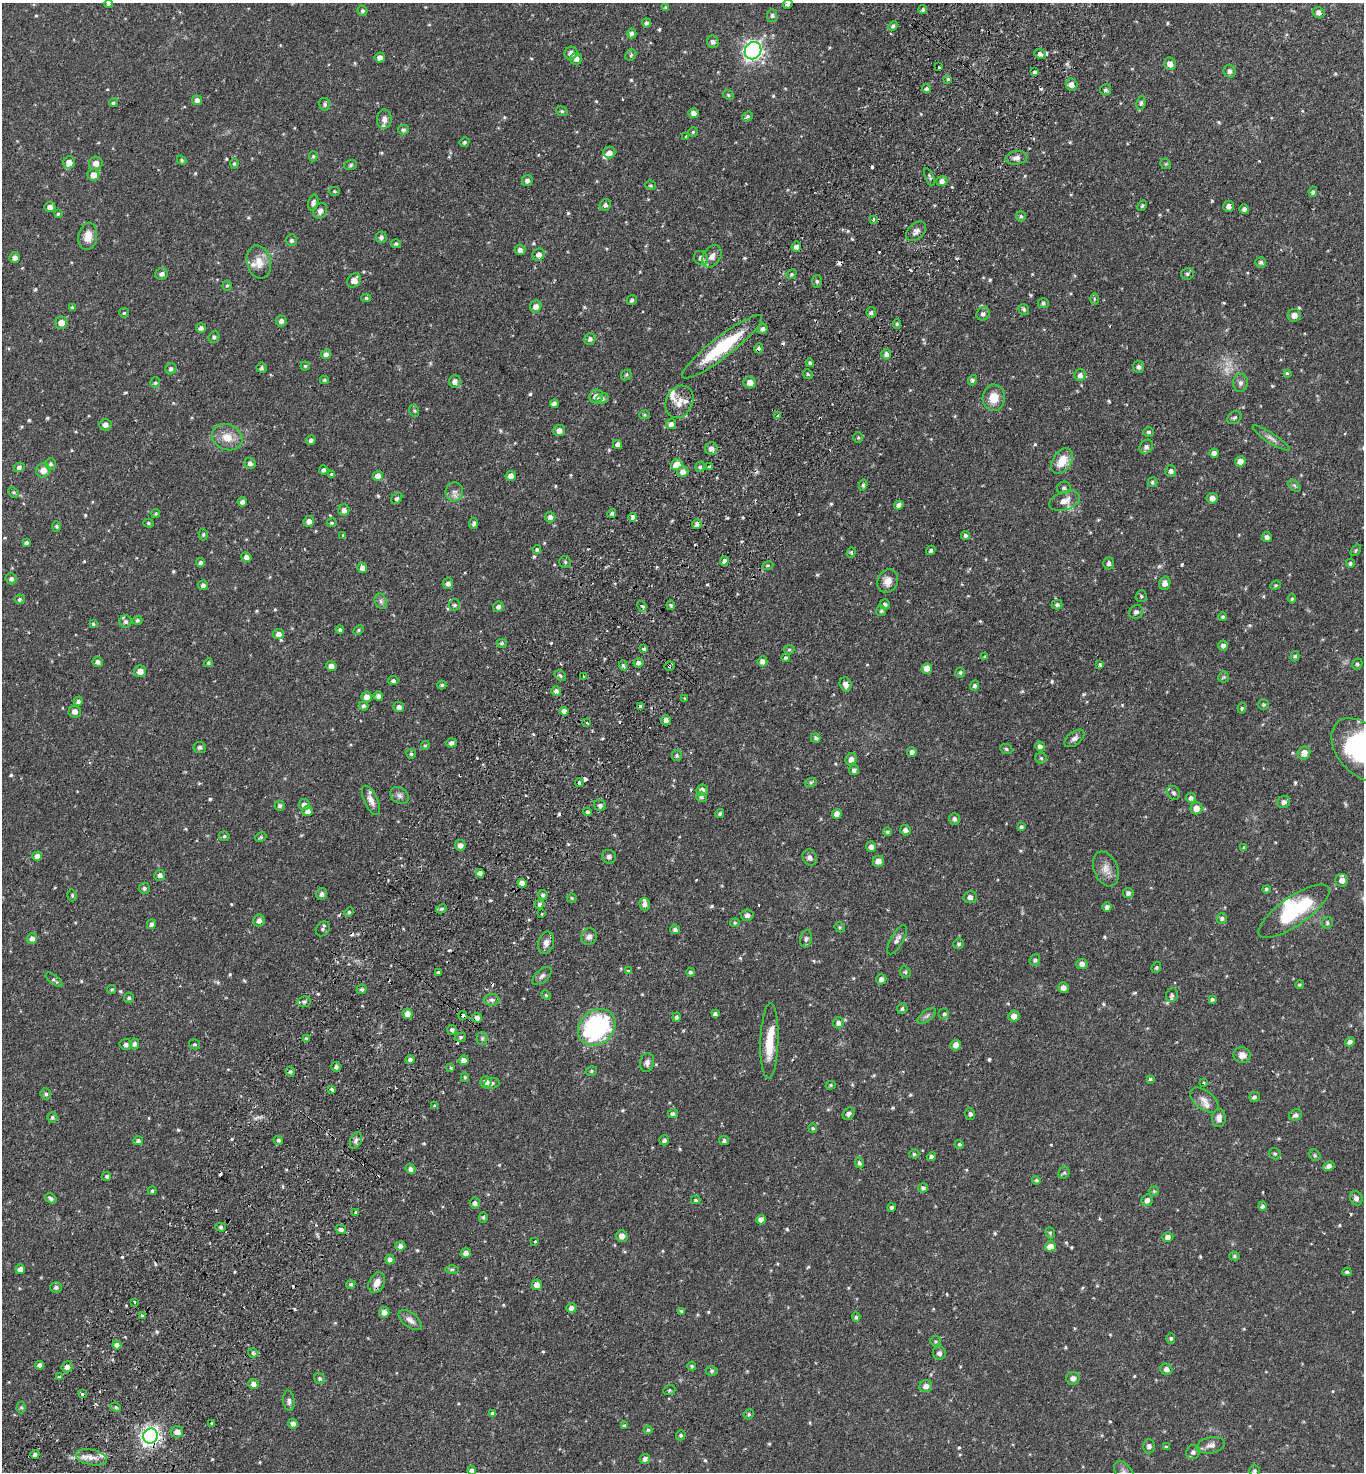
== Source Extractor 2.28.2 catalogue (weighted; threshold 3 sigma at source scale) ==
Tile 7 of 4 x 4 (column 3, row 2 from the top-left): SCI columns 2924-4285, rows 2978-4447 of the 5986 x 5954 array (HDU 1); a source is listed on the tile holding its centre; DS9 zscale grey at full resolution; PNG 1366 x 1474 px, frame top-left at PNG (2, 3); each listed source drawn as its Kron ellipse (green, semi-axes under 4 px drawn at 4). Shown black and unused: <1% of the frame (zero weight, under 2 of 3 exposures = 3% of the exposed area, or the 3 px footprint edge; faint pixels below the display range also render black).
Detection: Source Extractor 2.28.2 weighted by HDU 2 'WHT'; one run over the whole footprint, this tile lists its part. Background 0.0878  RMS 0.0066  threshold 0.0297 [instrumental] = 3 sigma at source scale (4.5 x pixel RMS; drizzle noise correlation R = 1.50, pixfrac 1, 0.05/0.05 arcsec/px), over >= 5 px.
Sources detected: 688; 2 too faint to see at this stretch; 1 inside a brighter object's white glare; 27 cosmic-ray / hot-pixel residue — neither listed nor drawn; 11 inside a brighter listed object's ellipse — not listed separately; of the other 647, all 500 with FLUX_AUTO >= 0.83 (the completeness limit of this list) listed and drawn (147 fainter detections not listed), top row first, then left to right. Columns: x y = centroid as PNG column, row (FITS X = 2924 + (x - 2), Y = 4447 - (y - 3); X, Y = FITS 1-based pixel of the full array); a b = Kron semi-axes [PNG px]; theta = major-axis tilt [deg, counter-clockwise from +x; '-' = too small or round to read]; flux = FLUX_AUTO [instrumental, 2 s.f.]
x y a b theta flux
108 4 4 4 - 1.1
788 4 5 4 - 1.4
666 7 4 3 - 0.86
923 10 4 4 - 1.3
362 11 5 5 - 1.4
1319 13 6 5 - 2.1
772 15 6 5 - 1.4
646 23 5 4 - 1.7
893 26 5 4 - 1.4
632 33 5 5 - 1.6
713 42 6 6 - 2.2
753 51 9 8 - 220
571 53 6 6 - 3.1
1040 54 6 4 -24 1.8
631 55 6 5 - 0.97
380 57 5 5 - 2.6
576 59 6 6 - 2.7
1170 64 6 6 - 3.7
939 67 3 3 - 0.88
1230 71 6 6 - 1.8
1035 72 4 3 - 9.1
948 79 3 3 - 2
1071 84 6 6 - 3.3
926 89 5 4 - 1.2
1106 90 5 5 - 1.3
728 95 6 4 -24 1
197 100 5 5 - 2.3
113 103 4 4 - 1
1141 103 7 4 82 1.3
325 104 6 5 - 1.5
562 111 6 4 -22 1.1
694 113 5 5 - 2.4
747 116 6 4 37 1.1
384 119 10 7 87 3.1
403 130 5 5 - 1.3
693 132 5 5 - 0.89
685 136 3 3 - 1.1
464 142 5 4 - 1.3
609 152 6 6 - 3
313 156 5 4 - 0.9
1016 158 11 6 7 3
182 160 5 4 - 0.86
69 162 6 6 - 3.9
96 163 7 6 - 3.8
234 164 5 4 - 1.1
1166 164 6 4 -43 0.83
351 165 6 5 - 1.1
93 175 6 6 - 6
930 177 9 3 -66 1.1
527 181 6 5 - 1.9
942 181 5 5 - 2.5
651 185 5 5 - 0.94
334 191 5 4 - 0.84
1313 192 5 4 - 1.1
313 203 8 5 77 2.2
605 205 6 5 - 1.7
1142 206 5 4 - 1
1229 206 6 5 - 2.2
50 207 5 5 - 2.9
1244 209 5 4 - 1.5
320 211 8 6 62 2.7
58 214 4 4 - 0.84
1021 216 5 5 - 1.1
873 219 4 3 - 1.3
916 231 12 7 43 3.1
88 236 14 9 79 7
381 237 5 5 - 1.8
291 240 6 5 - 1.6
396 244 5 4 - 1.1
796 247 5 4 - 2.9
520 250 5 5 - 2.2
539 255 6 6 - 2.6
712 256 12 8 58 3.9
15 258 5 5 - 2.8
701 258 7 6 - 2.9
259 262 17 12 -77 7.6
1261 262 5 5 - 1.3
162 274 6 5 - 2.6
791 274 5 4 - 1.3
1187 274 6 5 - 1.2
354 280 7 6 - 4.7
817 281 6 5 - 1.2
227 286 5 4 - 1
366 298 5 4 - 0.98
1094 299 6 4 -90 1
632 300 5 4 - 1.4
1043 303 5 5 - 1.4
536 306 6 5 - 3.7
72 308 3 3 - 1.3
1024 310 6 5 - 1.2
871 312 5 5 - 1.7
124 313 5 5 - 0.86
983 314 7 6 - 2
1294 315 6 6 - 4.5
281 321 5 5 - 2.2
61 323 6 6 - 5.5
897 324 5 4 - 1.1
201 328 5 4 - 2
763 329 5 4 - 1.9
214 337 6 5 - 1.4
590 339 6 5 - 1.7
722 347 50 10 38 39
758 348 5 4 - 1.6
326 354 5 4 - 2.2
886 354 5 5 - 2.3
810 363 4 4 - 1.3
305 366 4 4 - 0.94
1139 367 6 5 - 1.7
261 368 5 5 - 1.4
171 369 6 5 - 1.7
1287 373 4 4 - 0.91
808 374 5 4 - 0.88
626 375 6 4 46 0.85
1080 375 6 5 - 2.7
324 380 4 3 - 0.95
972 380 5 4 - 1.3
455 382 6 6 - 3.3
155 383 5 5 - 1.1
750 383 6 6 - 4.2
1241 383 9 7 88 2.4
596 396 7 6 - 3.7
994 398 13 11 86 9.6
602 399 6 5 - 1.5
679 402 17 13 63 7.6
554 404 4 4 - 2.3
414 411 6 4 -69 0.96
644 415 5 4 - 0.89
778 415 3 3 - 2.3
1234 418 8 5 31 1.3
671 424 5 5 - 2.7
105 425 6 6 - 2.9
559 431 6 5 - 3.6
1149 432 5 4 - 1.3
227 437 16 12 -22 9.2
858 437 5 5 - 0.84
1271 438 22 5 -33 3.1
311 440 5 4 - 1.6
617 445 4 4 - 2.3
1146 447 7 6 - 2.1
711 449 6 6 - 2.9
1214 453 5 4 - 2.2
1062 461 14 9 58 9.9
1240 461 5 5 - 4.6
250 463 6 5 - 2.1
50 464 6 5 - 1.5
677 465 6 5 - 11
19 467 5 4 - 1.7
700 467 5 5 - 1.3
709 467 4 3 - 1.3
43 470 7 7 - 4.7
324 470 4 4 - 1.8
683 471 6 5 - 3.9
1171 471 5 5 - 1.9
331 474 4 4 - 0.9
378 476 5 5 - 4
511 476 5 5 - 3.3
1152 482 5 5 - 1.2
863 485 5 4 - 1.3
1294 486 7 4 -44 1.2
1064 488 7 6 - 1.6
13 492 6 4 -43 0.9
454 492 9 9 - 3.2
397 498 6 5 - 1.3
1212 498 5 5 - 3.4
1065 501 16 9 18 5.6
242 502 5 4 - 2.4
899 505 4 4 - 2.4
344 510 6 5 - 2.9
612 513 4 4 - 1.4
156 514 4 4 - 0.84
550 517 5 5 - 2
633 517 4 3 - 12
309 521 5 5 - 3.4
148 523 5 4 - 0.98
332 523 5 4 - 0.93
474 523 5 4 - 1.8
697 524 5 4 - 2.2
56 526 5 4 - 0.93
203 535 6 4 89 0.89
343 535 3 3 - 2.4
965 535 4 4 - 1.2
1267 537 5 4 - 2
26 543 4 4 - 1.3
537 550 4 4 - 0.98
931 550 5 4 - 1.3
1356 550 6 3 54 0.86
851 552 5 4 - 0.91
246 557 5 4 - 2.6
724 561 4 4 - 2.6
201 562 4 4 - 1.6
565 562 6 6 - 1.2
1109 563 6 5 - 1.6
1350 563 4 4 - 1.2
768 566 5 3 - 0.86
362 568 5 5 - 2.8
11 579 6 5 - 1.7
888 581 12 10 65 4.9
448 583 6 5 - 2.2
1165 583 7 5 74 3.2
203 585 5 5 - 1.9
1275 585 5 4 - 0.93
1141 596 6 5 - 1.1
20 599 5 4 - 1.2
1292 599 4 4 - 0.87
381 601 8 6 -69 1.8
885 604 5 5 - 1.5
454 605 6 5 - 1.4
671 605 5 4 - 1.2
1057 605 5 4 - 1.6
642 606 5 3 - 6.3
498 607 5 5 - 2.2
881 611 5 5 - 0.96
1136 612 7 6 - 2.2
1223 617 4 4 - 1.1
137 620 5 4 - 1
126 622 6 6 - 1.8
93 624 4 4 - 0.89
340 629 4 4 - 1.1
358 630 5 4 - 0.95
278 634 5 5 - 3.3
502 643 5 4 - 1
1223 645 5 5 - 1.9
644 649 3 3 - 2
789 650 5 4 - 0.94
1295 656 5 4 - 1.1
985 657 4 3 - 0.84
786 658 4 4 - 1.2
762 661 5 5 - 3.1
98 662 5 5 - 2.2
208 663 4 4 - 0.92
638 663 5 4 - 2.5
1100 664 3 3 - 1.6
1357 664 5 5 - 1.2
623 665 5 4 - 1.1
331 666 5 4 - 3.1
669 666 5 4 - 2.7
927 668 5 5 - 4.3
140 671 6 6 - 4.1
960 672 5 5 - 1.1
560 676 6 4 -37 0.95
584 676 3 3 - 1.2
1224 677 6 5 - 0.89
393 681 5 4 - 1.5
845 684 7 6 - 3.9
442 685 4 3 - 0.95
975 686 5 4 - 1.5
556 691 5 4 - 2
378 696 5 4 - 2.3
367 697 5 5 - 3.8
684 698 3 3 - 1
78 701 5 4 - 2
1264 705 5 5 - 0.96
363 706 5 4 - 1.3
640 706 3 3 - 3
399 707 5 5 - 2.5
1242 708 5 4 - 0.97
564 711 4 4 - 3.8
75 712 6 6 - 3.4
666 720 5 5 - 2.8
587 723 3 3 - 2.2
816 738 5 4 - 1.2
1074 738 11 6 37 2.6
451 743 5 4 - 2.1
425 745 5 4 - 0.83
1040 746 5 4 - 1.9
200 747 6 5 - 1.4
1006 749 6 5 - 1.1
1361 750 36 23 -49 80
912 752 5 5 - 1.9
1304 753 6 6 - 5.3
411 754 5 5 - 1.1
677 755 5 5 - 1.2
1041 758 5 5 - 1.1
851 759 6 5 - 2.9
854 770 5 5 - 2
811 782 6 4 18 0.91
579 783 4 3 - 1.4
702 790 6 5 - 3
1173 793 7 6 - 1.8
399 795 10 7 -37 2.4
701 797 5 5 - 1.4
1191 798 5 5 - 2.2
371 800 16 7 -64 4.2
1284 802 6 6 - 2.1
304 805 5 5 - 2.7
600 805 6 5 - 1.8
280 806 5 5 - 1.6
1196 808 6 6 - 4.8
307 811 5 5 - 2.8
587 812 4 3 - 1.6
720 813 5 3 - 0.95
837 814 5 5 - 3.6
954 819 5 5 - 1.9
1021 827 4 3 - 1.3
905 830 5 5 - 2.2
887 832 4 4 - 1.3
224 836 5 5 - 1.2
261 837 5 4 - 0.9
460 845 5 5 - 3.3
871 847 5 5 - 2.7
1244 848 4 3 - 0.99
37 856 5 4 - 4.2
609 857 7 6 - 2.1
810 857 8 7 - 2.2
878 861 5 5 - 3.8
1106 869 18 12 -68 6.1
480 873 4 4 - 2.5
160 875 5 5 - 2.2
1342 880 6 6 - 3.5
522 883 5 4 - 5.4
144 888 5 5 - 1.5
1266 889 4 4 - 0.98
1128 893 5 5 - 1.9
322 894 6 5 - 2.2
72 895 6 4 -76 0.9
543 895 5 4 - 1.5
970 897 6 6 - 2.5
572 898 5 4 - 0.93
539 904 5 4 - 1.4
645 904 6 5 - 2.6
1107 907 4 4 - 2.3
441 909 5 4 - 1.3
1294 911 42 14 35 45
349 912 5 4 - 0.9
542 914 3 3 - 3.3
747 915 6 5 - 2.2
1222 918 5 5 - 1.3
259 921 6 5 - 2.9
735 923 5 4 - 0.85
1327 923 6 5 - 1.2
151 924 5 4 - 1.8
840 927 5 5 - 0.96
323 929 8 6 53 1.8
675 929 5 4 - 1.7
589 937 8 7 - 2.7
32 938 5 5 - 2.7
806 939 8 6 75 1.7
897 940 16 6 61 3.3
546 943 11 8 73 3.5
959 944 5 5 - 1.3
1035 960 6 5 - 1.3
1082 964 5 5 - 3
1156 967 6 4 68 0.92
628 971 4 3 - 1.2
438 972 4 3 - 1
690 972 4 4 - 1.1
905 972 6 5 - 0.96
542 976 11 6 42 2.1
881 979 5 5 - 2.4
54 980 10 4 -37 1.4
1299 985 4 4 - 0.88
1063 987 5 5 - 3.3
112 989 4 4 - 0.89
362 989 5 4 - 1.2
546 995 5 4 - 0.85
1172 995 7 6 - 1.8
129 998 5 5 - 1.2
1212 999 4 4 - 1.1
492 1000 8 6 0 2
304 1002 6 5 - 1.6
902 1009 5 5 - 1.3
407 1014 5 5 - 4.2
715 1014 4 4 - 1.7
944 1014 5 5 - 1.3
463 1016 4 3 - 3.2
927 1016 11 5 38 1.9
1014 1016 5 5 - 4
676 1017 5 4 - 1.3
477 1018 5 5 - 2.7
838 1023 6 5 - 2.5
597 1027 20 16 41 100
452 1030 5 4 - 1.6
461 1037 5 4 - 1.2
482 1038 6 5 - 1.3
306 1039 4 4 - 1.3
769 1041 38 9 88 16
1350 1042 5 4 - 2.2
126 1044 6 5 - 2
134 1044 5 4 - 1.8
195 1044 5 5 - 0.91
956 1045 5 5 - 3.8
1242 1055 8 8 - 4.1
410 1060 5 4 - 1.9
463 1060 5 5 - 3
647 1062 9 7 77 2.4
336 1067 5 4 - 1.7
451 1068 4 3 - 0.87
591 1071 6 4 17 0.99
290 1072 5 4 - 1.2
465 1077 5 4 - 0.89
1150 1079 4 4 - 0.98
486 1082 6 5 - 3.1
492 1083 8 5 8 1.7
1203 1083 3 2 - 0.9
831 1085 5 4 - 0.84
332 1089 3 3 - 2.7
46 1094 5 5 - 1.3
1254 1097 5 5 - 1.3
1204 1100 16 9 -38 4.9
434 1106 4 3 - 1
673 1114 5 4 - 1.5
849 1114 7 5 43 2.1
970 1114 6 5 - 1.5
1296 1115 7 5 26 2.1
52 1117 5 5 - 1.2
1219 1118 9 6 87 2.7
813 1128 5 4 - 0.88
278 1140 5 4 - 1.3
356 1140 9 5 70 1.8
664 1140 5 5 - 1.7
138 1141 5 4 - 1.5
724 1141 5 4 - 1.4
959 1144 5 4 - 0.98
914 1154 5 4 - 1.2
1275 1154 6 5 - 1.1
1315 1155 6 5 - 0.92
931 1157 5 4 - 1.8
859 1163 5 4 - 1.3
1329 1166 6 4 29 2.4
410 1169 5 4 - 2.1
1064 1173 6 5 - 1.1
107 1176 4 4 - 1.1
1036 1180 4 4 - 1
923 1188 5 4 - 1.6
152 1191 4 4 - 1.1
1154 1191 5 4 - 0.85
51 1198 6 4 -33 1.7
1356 1198 7 6 - 2.3
696 1200 4 3 - 0.93
1147 1200 6 5 - 2.6
475 1203 5 5 - 1.9
1262 1206 4 4 - 1.4
892 1207 4 4 - 1.2
355 1213 3 3 - 1.1
483 1217 5 4 - 0.98
761 1220 5 4 - 3.2
220 1227 5 4 - 0.97
341 1229 5 4 - 2
1050 1233 5 4 - 0.93
622 1236 6 6 - 3.2
1168 1237 6 5 - 2.5
535 1241 3 3 - 1.8
400 1246 5 5 - 2.2
1050 1246 5 5 - 5.6
466 1253 5 4 - 3.1
1234 1256 5 4 - 0.91
390 1259 5 4 - 2.4
20 1269 5 4 - 4
452 1269 6 4 1 1
1347 1272 4 4 - 1.5
377 1283 11 7 63 4.8
351 1284 5 4 - 1.1
537 1285 5 5 - 4.2
56 1287 6 5 - 1.7
135 1302 3 2 - 1.4
571 1308 5 5 - 2.9
681 1311 4 3 - 1
384 1312 5 5 - 3.5
142 1316 4 3 - 2.7
856 1317 5 4 - 0.98
410 1320 14 7 -38 3.6
1171 1339 5 4 - 1.1
935 1341 5 5 - 0.85
117 1345 4 4 - 3
253 1353 5 5 - 1.1
939 1353 7 6 - 2.3
40 1365 4 4 - 2.4
692 1366 4 4 - 0.98
67 1367 5 5 - 2.8
1166 1369 6 5 - 2.6
712 1371 6 5 - 1.2
60 1377 4 3 - 2.9
1073 1378 6 6 - 2.7
320 1379 6 5 - 1.2
253 1384 5 5 - 2.8
926 1386 6 6 - 3.6
669 1390 6 5 - 0.98
82 1394 3 3 - 1.7
289 1401 10 5 -83 2.2
21 1407 6 4 90 1.1
116 1407 5 4 - 1.2
492 1413 4 4 - 1.2
749 1414 5 4 - 1.1
212 1423 3 3 - 1.2
293 1423 5 5 - 2.3
624 1426 3 3 - 1.9
648 1430 4 4 - 0.88
177 1432 6 5 - 4.5
681 1435 5 4 - 0.98
150 1436 7 7 - 280
1211 1445 14 8 11 3.4
1149 1446 7 6 - 1.9
1166 1447 3 3 - 0.86
1193 1452 7 7 - 2
35 1454 4 4 - 1.9
91 1457 16 7 -12 5.6
645 1459 5 5 - 2.7
472 1470 4 4 - 1.8
1254 1471 5 5 - 1.2
1124 1472 13 8 -52 3.2
Overlapping masked pixels (flux is a lower limit): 9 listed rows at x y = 354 280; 722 347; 758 348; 669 666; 640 706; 492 1000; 463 1016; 477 1018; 150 1436
Isophote crosses this tile's border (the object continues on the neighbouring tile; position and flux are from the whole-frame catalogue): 4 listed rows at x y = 108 4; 788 4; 1361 750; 1124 1472